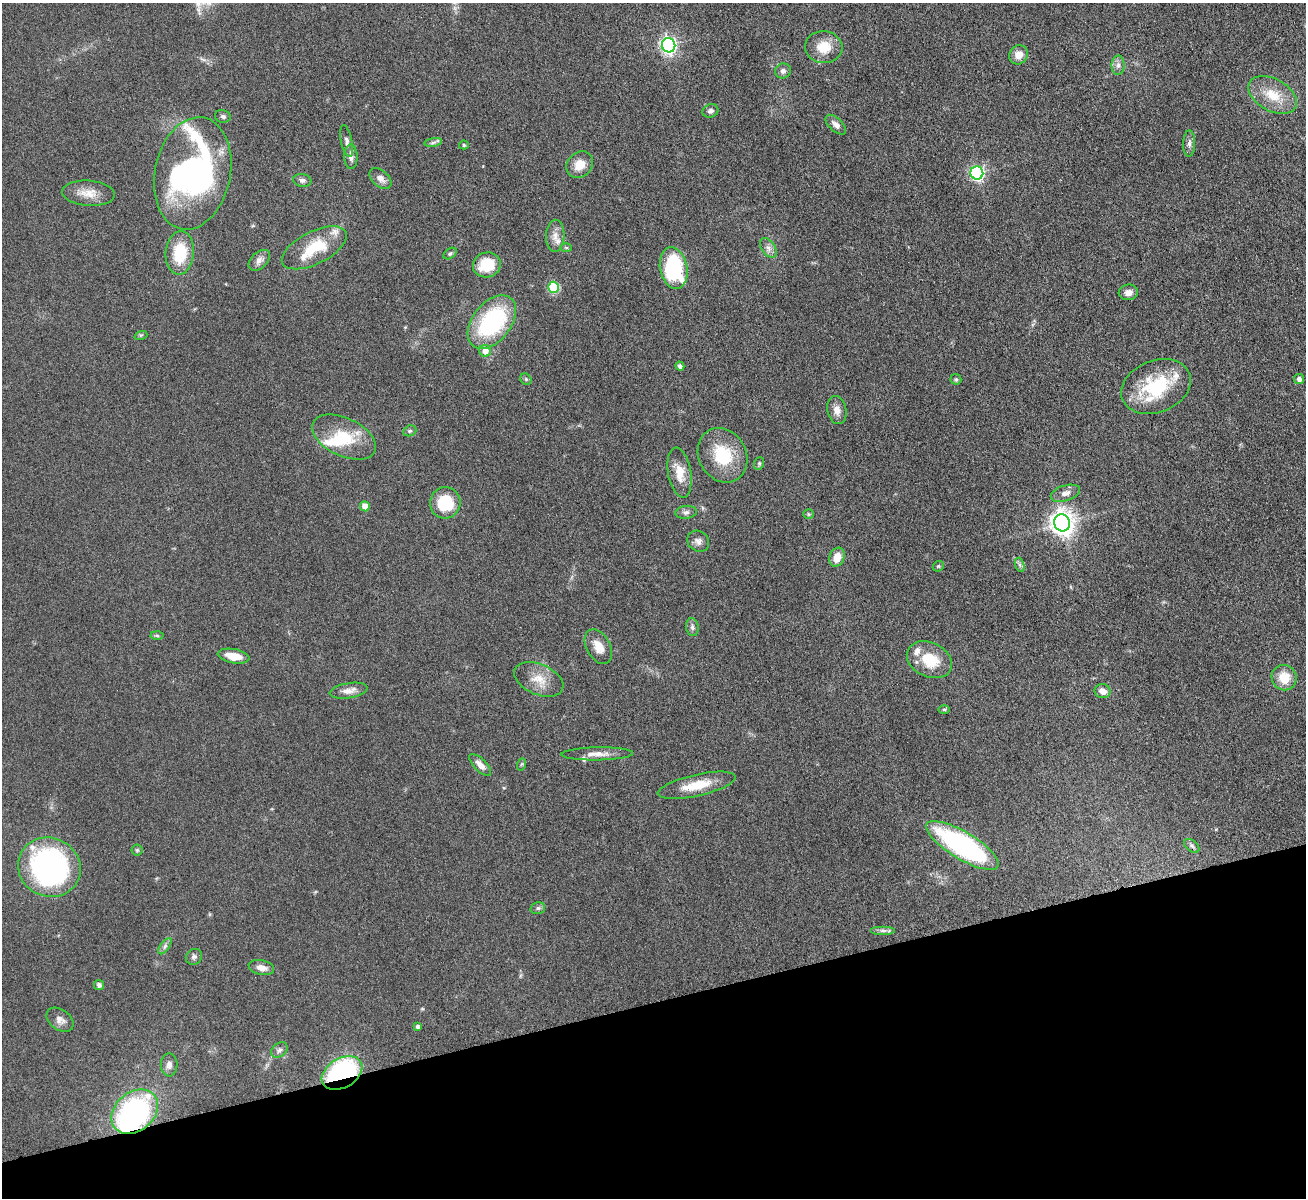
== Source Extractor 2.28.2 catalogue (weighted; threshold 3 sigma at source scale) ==
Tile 14 of 4 x 4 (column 2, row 4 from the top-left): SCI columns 1307-2610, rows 147-1342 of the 5217 x 5200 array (HDU 1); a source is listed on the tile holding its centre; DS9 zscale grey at full resolution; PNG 1308 x 1200 px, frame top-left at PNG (2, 3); each listed source drawn as its Kron ellipse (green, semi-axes under 4 px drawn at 4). Shown black and unused: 16% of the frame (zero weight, under 4 of 8 exposures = <1% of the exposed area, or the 3 px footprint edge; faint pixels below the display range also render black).
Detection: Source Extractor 2.28.2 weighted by HDU 2 'WHT'; one run over the whole footprint, this tile lists its part. Background 0.0478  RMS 0.0044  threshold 0.018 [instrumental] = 3 sigma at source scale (4.09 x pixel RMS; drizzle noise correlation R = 1.36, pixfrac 0.8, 0.05/0.05 arcsec/px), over >= 5 px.
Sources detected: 95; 1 inside a brighter object's white glare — neither listed nor drawn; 9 inside a brighter listed object's ellipse — not listed separately; the other 85 listed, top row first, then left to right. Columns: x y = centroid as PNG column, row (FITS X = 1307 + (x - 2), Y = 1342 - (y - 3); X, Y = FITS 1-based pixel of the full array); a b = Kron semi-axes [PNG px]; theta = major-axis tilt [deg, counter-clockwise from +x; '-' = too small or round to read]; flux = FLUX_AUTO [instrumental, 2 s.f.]
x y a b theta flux
669 45 7 6 - 130
824 47 19 16 -5 8.4
1018 55 10 9 - 4.2
1118 65 10 6 89 1.8
783 71 8 7 - 1.4
1273 95 26 16 -29 11
710 111 8 6 19 1.4
223 116 8 6 -16 1.2
836 125 12 6 -43 2.5
347 141 16 5 -78 1.8
433 142 9 4 9 1
1189 143 13 6 88 1.7
464 145 5 4 - 0.62
351 157 12 6 -89 2.3
580 165 14 12 44 5.9
193 173 57 38 78 130
977 173 6 6 - 87
380 178 13 8 -41 2.5
302 180 9 6 -9 1.6
88 193 26 12 -4 6.1
555 236 16 9 87 3.3
314 248 35 16 27 16
566 248 6 4 -2 0.55
768 248 11 6 -53 2.1
180 253 22 14 85 16
450 254 7 5 37 0.83
259 260 13 8 43 2.3
487 265 14 12 13 13
674 268 21 13 -78 36
554 287 5 5 - 27
1128 292 10 8 6 2.6
492 322 30 19 52 49
141 335 6 4 17 0.65
485 351 6 6 - 3.1
680 366 4 4 - 1.5
526 379 6 5 - 0.63
956 379 5 5 - 0.69
1299 379 5 5 - 1.5
1156 386 36 26 22 27
837 410 14 9 -79 3.2
410 431 7 5 20 0.81
344 437 34 19 -25 17
723 455 28 23 -60 19
759 463 6 5 - 0.68
680 473 25 11 -80 7.6
1065 493 15 7 18 2.8
445 503 15 15 - 16
365 506 5 5 - 6.4
686 512 11 6 5 1.4
808 514 5 5 - 0.63
1062 523 8 8 - 390
698 541 11 10 - 2.2
837 557 10 7 69 5.1
1020 565 7 4 -71 0.93
938 566 6 5 - 0.51
692 627 9 6 -81 1.4
157 635 6 4 -2 0.78
598 647 19 12 -61 5.5
233 656 16 7 -10 5.9
929 660 24 17 -26 14
1284 678 13 12 - 8.2
539 679 26 15 -23 7.4
348 691 19 7 10 3.3
1103 691 8 7 - 2.9
944 709 6 4 0 0.57
597 754 36 6 1 4.3
522 764 6 4 70 0.56
480 765 14 6 -45 3.1
697 785 40 10 13 11
962 845 42 13 -31 88
1192 846 9 5 -38 1
137 850 5 5 - 0.69
49 867 32 29 -24 94
538 908 7 5 15 1
883 930 12 4 0 1.4
165 946 9 4 55 1.3
194 957 8 7 - 1.3
261 968 13 7 -13 3.1
99 985 5 5 - 1.3
60 1020 15 10 -36 2.8
418 1026 4 3 - 1.2
279 1050 9 6 39 1.4
169 1065 11 8 89 2.2
342 1073 22 14 31 64
135 1112 25 19 40 78
Overlapping masked pixels (flux is a lower limit): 2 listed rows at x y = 342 1073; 135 1112